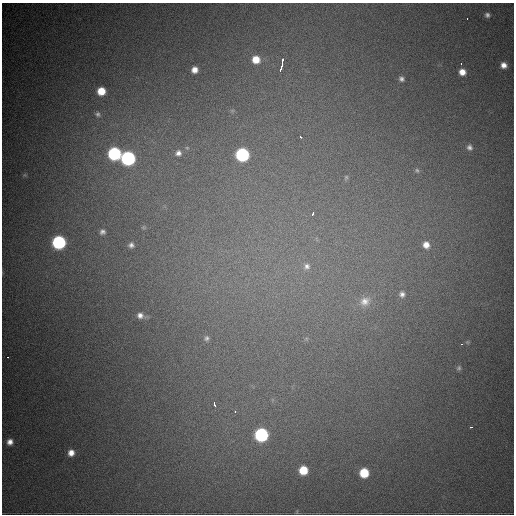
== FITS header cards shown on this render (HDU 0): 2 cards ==
NAXIS1  =                  512
NAXIS2  =                  512

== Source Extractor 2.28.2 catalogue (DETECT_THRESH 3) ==
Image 512 x 512 px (HDU 0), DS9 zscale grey, 1 PNG px = 1 image px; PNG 516 x 516 px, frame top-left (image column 1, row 512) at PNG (2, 3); no overlay
Background 1880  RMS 41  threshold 124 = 3 sigma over >= 5 px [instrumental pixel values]
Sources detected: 45; all 45 listed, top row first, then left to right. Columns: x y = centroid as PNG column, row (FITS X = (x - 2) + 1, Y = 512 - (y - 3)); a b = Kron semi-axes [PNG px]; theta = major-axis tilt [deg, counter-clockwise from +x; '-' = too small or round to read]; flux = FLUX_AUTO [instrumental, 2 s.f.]
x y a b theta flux
487 15 6 6 - 8400
467 19 2 2 - 2700
256 59 9 8 - 46000
283 60 8 3 71 9000
461 64 3 2 - 2400
504 65 7 7 - 19000
281 69 11 3 70 16000
195 70 6 6 - 21000
462 72 7 6 - 27000
401 79 6 5 - 8600
101 91 7 6 - 53000
232 111 7 4 0 4200
98 114 7 6 - 6900
301 137 3 2 - 6500
469 147 8 7 - 10000
178 153 10 9 - 18000
114 154 8 8 - 390000
242 155 8 8 - 440000
128 158 8 8 - 580000
417 170 7 5 -49 5500
25 175 6 5 - 4100
346 177 7 5 74 4700
313 213 4 3 - 20000
143 227 7 5 0 4700
102 232 8 8 - 12000
59 242 8 8 - 440000
131 245 7 7 - 11000
426 245 8 7 - 23000
307 266 9 8 - 14000
402 294 8 7 - 11000
365 301 16 14 26 39000
140 315 8 7 - 14000
206 338 8 8 - 10000
306 339 6 4 19 4200
461 344 3 2 - 5700
7 357 3 2 - 3000
459 368 7 6 - 6000
214 404 7 3 -72 9700
235 412 3 3 - 7400
471 427 3 2 - 11000
261 435 8 8 - 480000
10 442 7 7 - 18000
71 453 7 6 - 22000
303 470 7 7 - 73000
364 473 7 7 - 95000